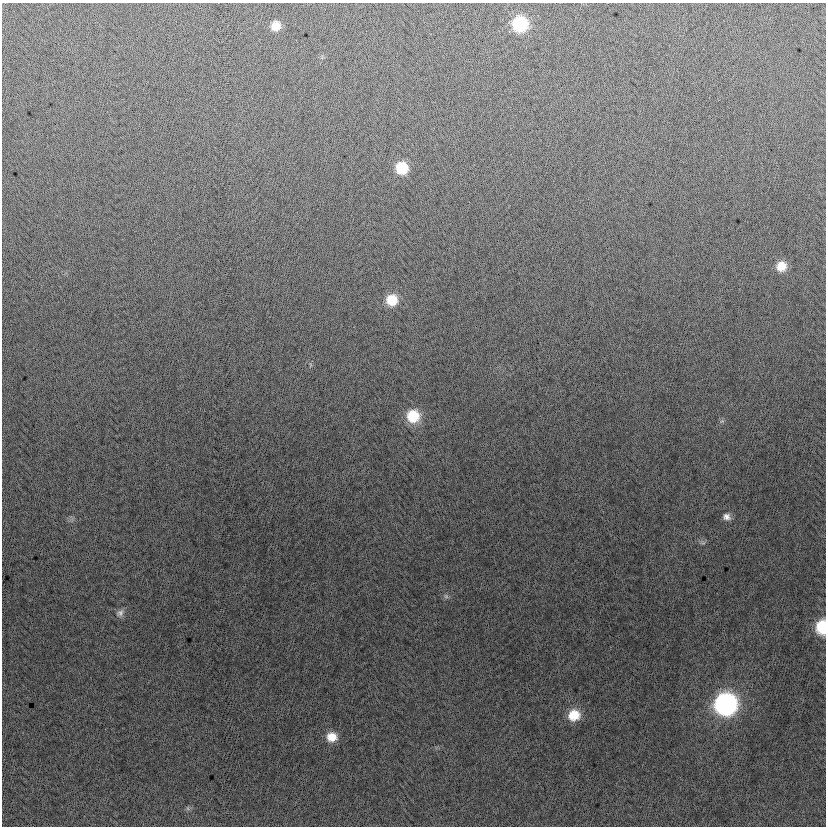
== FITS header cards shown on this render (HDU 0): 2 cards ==
NAXIS1  =                  824
NAXIS2  =                  824

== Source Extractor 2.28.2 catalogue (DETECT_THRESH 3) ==
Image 824 x 824 px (HDU 0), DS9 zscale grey, 1 PNG px = 1 image px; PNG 828 x 828 px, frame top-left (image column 1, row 824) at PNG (2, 3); no overlay
Background -7.26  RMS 12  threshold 37.4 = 3 sigma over >= 5 px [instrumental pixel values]
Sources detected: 16; all 16 listed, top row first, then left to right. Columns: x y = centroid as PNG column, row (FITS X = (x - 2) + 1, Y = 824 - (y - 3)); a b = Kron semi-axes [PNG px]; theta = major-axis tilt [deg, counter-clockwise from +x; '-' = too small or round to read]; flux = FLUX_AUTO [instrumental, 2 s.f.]
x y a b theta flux
520 24 12 11 - 61000
276 26 9 9 - 12000
402 168 11 10 - 26000
781 266 11 10 - 13000
392 300 12 11 - 21000
413 416 13 13 - 28000
722 421 6 5 - 1600
726 517 10 8 -16 4700
703 543 9 4 8 1700
446 596 7 5 -45 2000
120 613 12 9 45 4200
822 627 11 8 87 41000
726 704 13 13 - 280000
574 715 12 11 - 21000
332 737 11 10 - 12000
188 808 7 4 72 1400
At the frame edge (FLAGS 8, measured only in part): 1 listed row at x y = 822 627